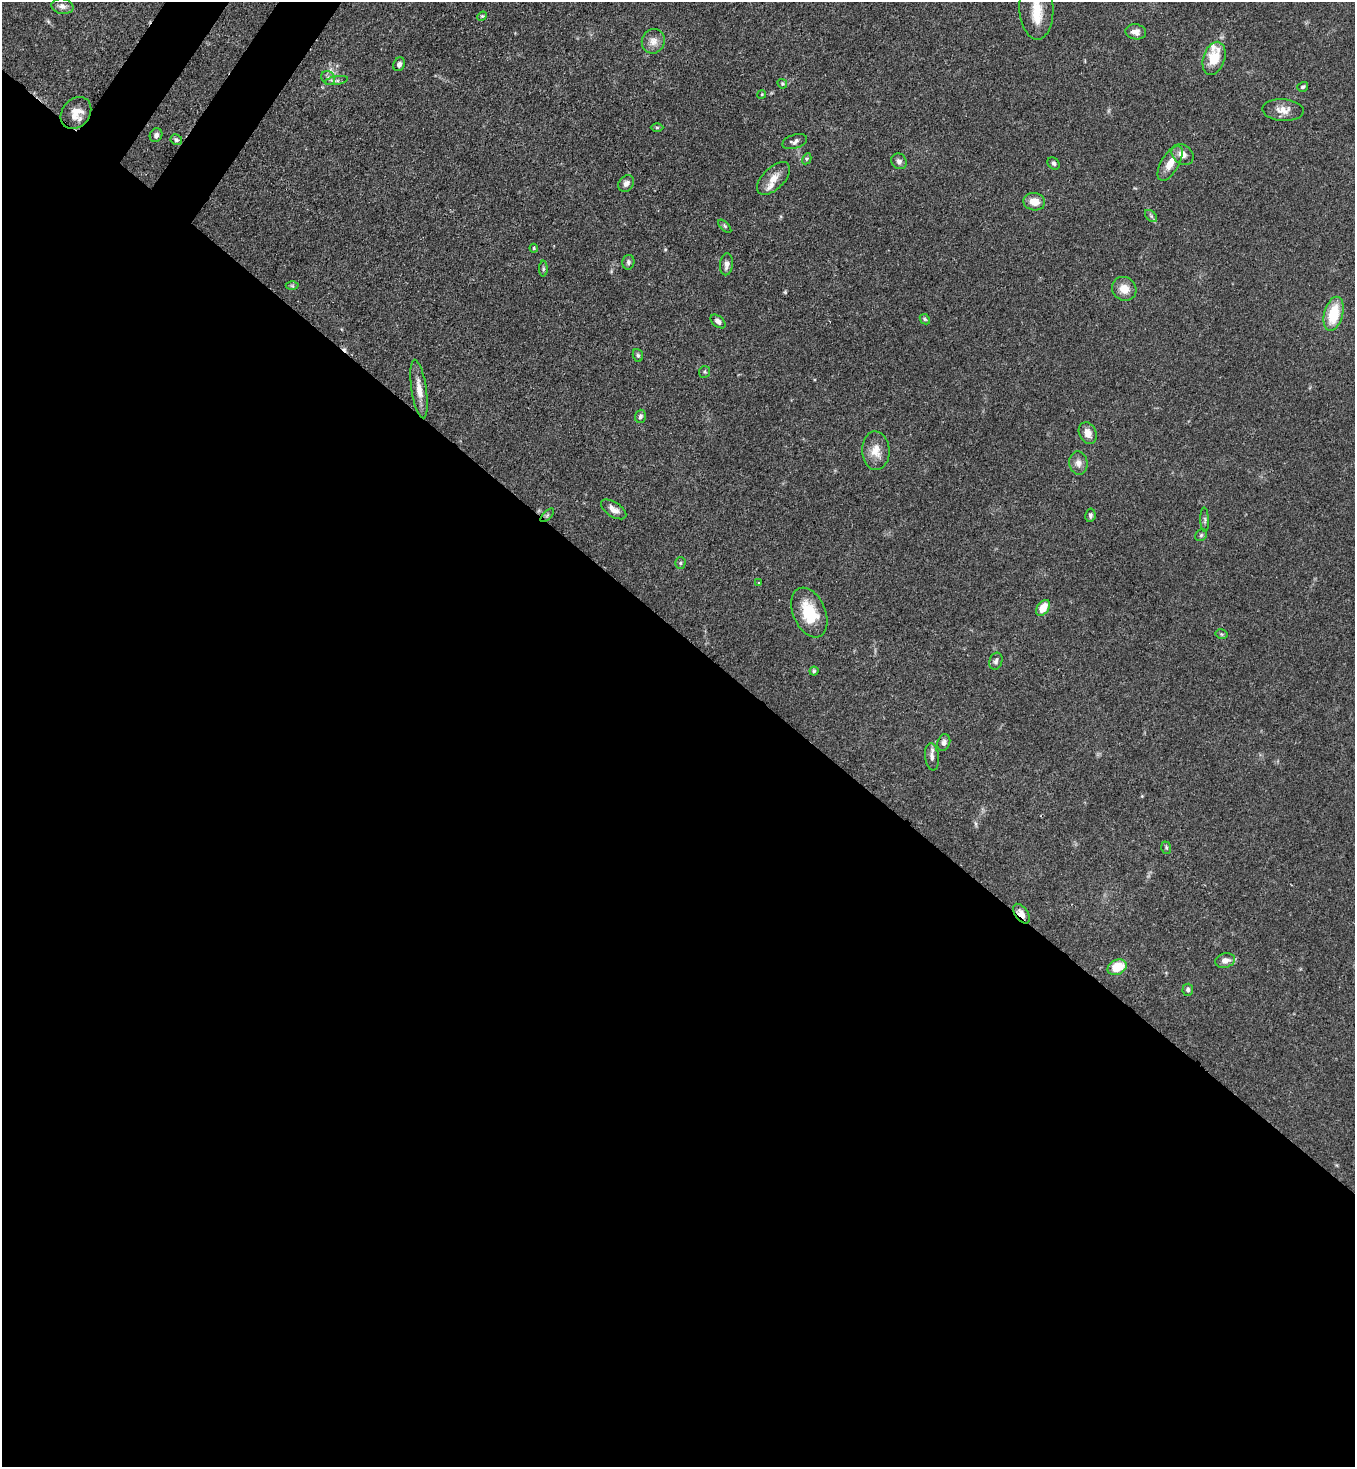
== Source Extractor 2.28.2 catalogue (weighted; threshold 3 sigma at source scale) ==
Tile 14 of 4 x 4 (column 2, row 4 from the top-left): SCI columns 1717-3069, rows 60-1524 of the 5999 x 5977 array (HDU 1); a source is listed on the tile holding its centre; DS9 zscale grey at full resolution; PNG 1357 x 1469 px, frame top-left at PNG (2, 2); each listed source drawn as its Kron ellipse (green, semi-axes under 4 px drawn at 4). Shown black and unused: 58% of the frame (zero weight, under 3 of 4 exposures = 7% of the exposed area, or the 3 px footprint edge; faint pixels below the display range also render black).
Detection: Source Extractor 2.28.2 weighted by HDU 2 'WHT'; one run over the whole footprint, this tile lists its part. Background 0.0905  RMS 0.0038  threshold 0.017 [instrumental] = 3 sigma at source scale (4.5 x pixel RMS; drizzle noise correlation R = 1.50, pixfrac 1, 0.05/0.05 arcsec/px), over >= 5 px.
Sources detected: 67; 1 cosmic-ray / hot-pixel residue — neither listed nor drawn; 3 inside a brighter listed object's ellipse — not listed separately; the other 63 listed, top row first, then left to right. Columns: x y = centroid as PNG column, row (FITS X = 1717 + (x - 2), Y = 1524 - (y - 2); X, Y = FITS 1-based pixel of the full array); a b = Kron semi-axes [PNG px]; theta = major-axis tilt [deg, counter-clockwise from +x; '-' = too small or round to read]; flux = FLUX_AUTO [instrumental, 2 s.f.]
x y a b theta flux
62 6 11 7 -10 1.9
1036 8 32 17 -88 10
482 16 5 4 - 0.43
1136 32 10 7 -9 2.1
653 41 12 11 - 2.9
1214 58 17 10 71 9.8
399 64 7 5 66 1.2
328 78 7 6 - 1.2
336 81 12 4 9 1.1
782 84 5 4 - 0.47
1303 87 6 4 34 0.62
762 94 4 3 - 0.34
1283 110 21 11 -4 3.9
76 113 17 13 49 5.1
657 127 6 4 0 0.53
156 135 7 6 - 1.2
176 140 6 5 - 0.8
795 142 13 7 17 1.3
1182 154 12 9 -40 2.8
807 159 6 4 60 0.5
899 161 8 7 - 1.4
1054 163 7 5 -45 0.82
1170 163 19 9 60 5
774 178 20 10 44 4.1
626 183 9 7 50 1.6
1034 202 11 8 -10 4.1
1151 216 7 4 -45 0.76
725 226 8 3 -46 0.55
534 248 4 3 - 0.43
628 262 7 6 - 0.9
726 264 11 6 83 2.1
543 269 8 4 89 0.65
292 286 6 4 -1 0.47
1124 289 12 11 - 4.1
1334 314 17 9 75 12
925 319 6 4 -46 0.54
718 321 8 5 -40 1.4
638 355 6 5 - 0.7
705 372 6 5 - 0.54
419 389 29 7 -81 4.4
640 416 6 5 - 0.93
1088 433 11 8 -65 3.4
876 451 19 13 -87 5
1078 463 12 9 -83 2.3
614 509 14 7 -33 2.4
547 515 8 3 45 0.52
1090 515 7 5 80 0.91
1205 520 12 4 -88 0.81
1201 535 6 5 - 0.64
680 563 6 5 - 0.55
759 583 3 3 - 0.4
1043 608 9 5 54 5.7
809 612 26 16 -66 13
1221 634 6 4 -12 0.5
996 661 9 6 72 1.1
814 671 4 4 - 0.49
944 742 8 6 69 1.3
932 757 13 7 -83 1.9
1166 848 6 5 - 0.61
1021 914 11 6 -55 2.8
1225 961 10 7 15 2.3
1117 967 10 7 25 8.4
1188 990 6 5 - 0.81
Overlapping masked pixels (flux is a lower limit): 1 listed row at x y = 1021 914
Isophote crosses this tile's border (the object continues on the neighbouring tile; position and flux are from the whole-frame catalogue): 1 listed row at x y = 1036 8